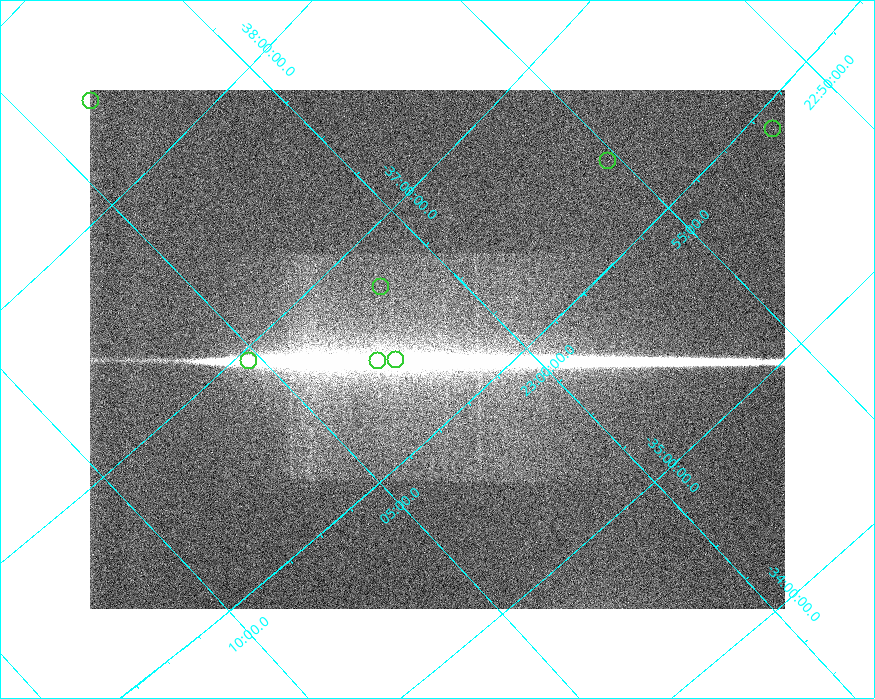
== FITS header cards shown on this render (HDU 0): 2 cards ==
NAXIS1  =                  695 /fastest changing axis
NAXIS2  =                  519 /next to fastest changing axis

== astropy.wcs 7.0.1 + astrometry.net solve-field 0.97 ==
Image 695 x 519 px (HDU 0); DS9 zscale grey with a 90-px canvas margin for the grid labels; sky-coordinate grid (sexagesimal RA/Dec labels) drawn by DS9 from the SOLVED WCS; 7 Tycho-2 reference stars matched to detected sources circled (green)
Header WCS: none
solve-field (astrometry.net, Tycho-2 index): SOLVED blind (the file carries no WCS)
Solved WCS: RA---TAN-SIP/DEC--TAN-SIP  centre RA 23:01:38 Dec -36:19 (345.41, -36.32 deg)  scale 18.5 x 18.8 arcsec/px (non-square pixels)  FOV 214.3' x 162.4'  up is -137 deg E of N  parity flipped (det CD > 0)
(file carries no celestial WCS; the grid is the blind solution)
Tycho-2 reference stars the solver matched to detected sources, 7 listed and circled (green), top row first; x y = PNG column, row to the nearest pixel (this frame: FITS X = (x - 90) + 1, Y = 519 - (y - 90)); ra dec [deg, ICRS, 3 dp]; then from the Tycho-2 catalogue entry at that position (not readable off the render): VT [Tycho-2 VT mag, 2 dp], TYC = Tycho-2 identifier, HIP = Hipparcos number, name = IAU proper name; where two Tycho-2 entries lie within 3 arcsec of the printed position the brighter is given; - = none
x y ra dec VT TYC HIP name
91 101 345.874 -38.433 7.42 8005-439-1 113861 -
773 129 342.940 -35.889 7.51 7511-1039-1 112898 -
608 161 343.812 -36.389 6.56 7511-1211-1 113189 -
381 287 345.389 -36.755 8.48 7512-972-1 - -
396 360 345.642 -36.421 6.64 7512-1238-1 113784 -
249 361 346.319 -36.946 9.22 7512-963-1 114003 -
378 361 345.728 -36.483 8.44 7512-319-1 113818 -